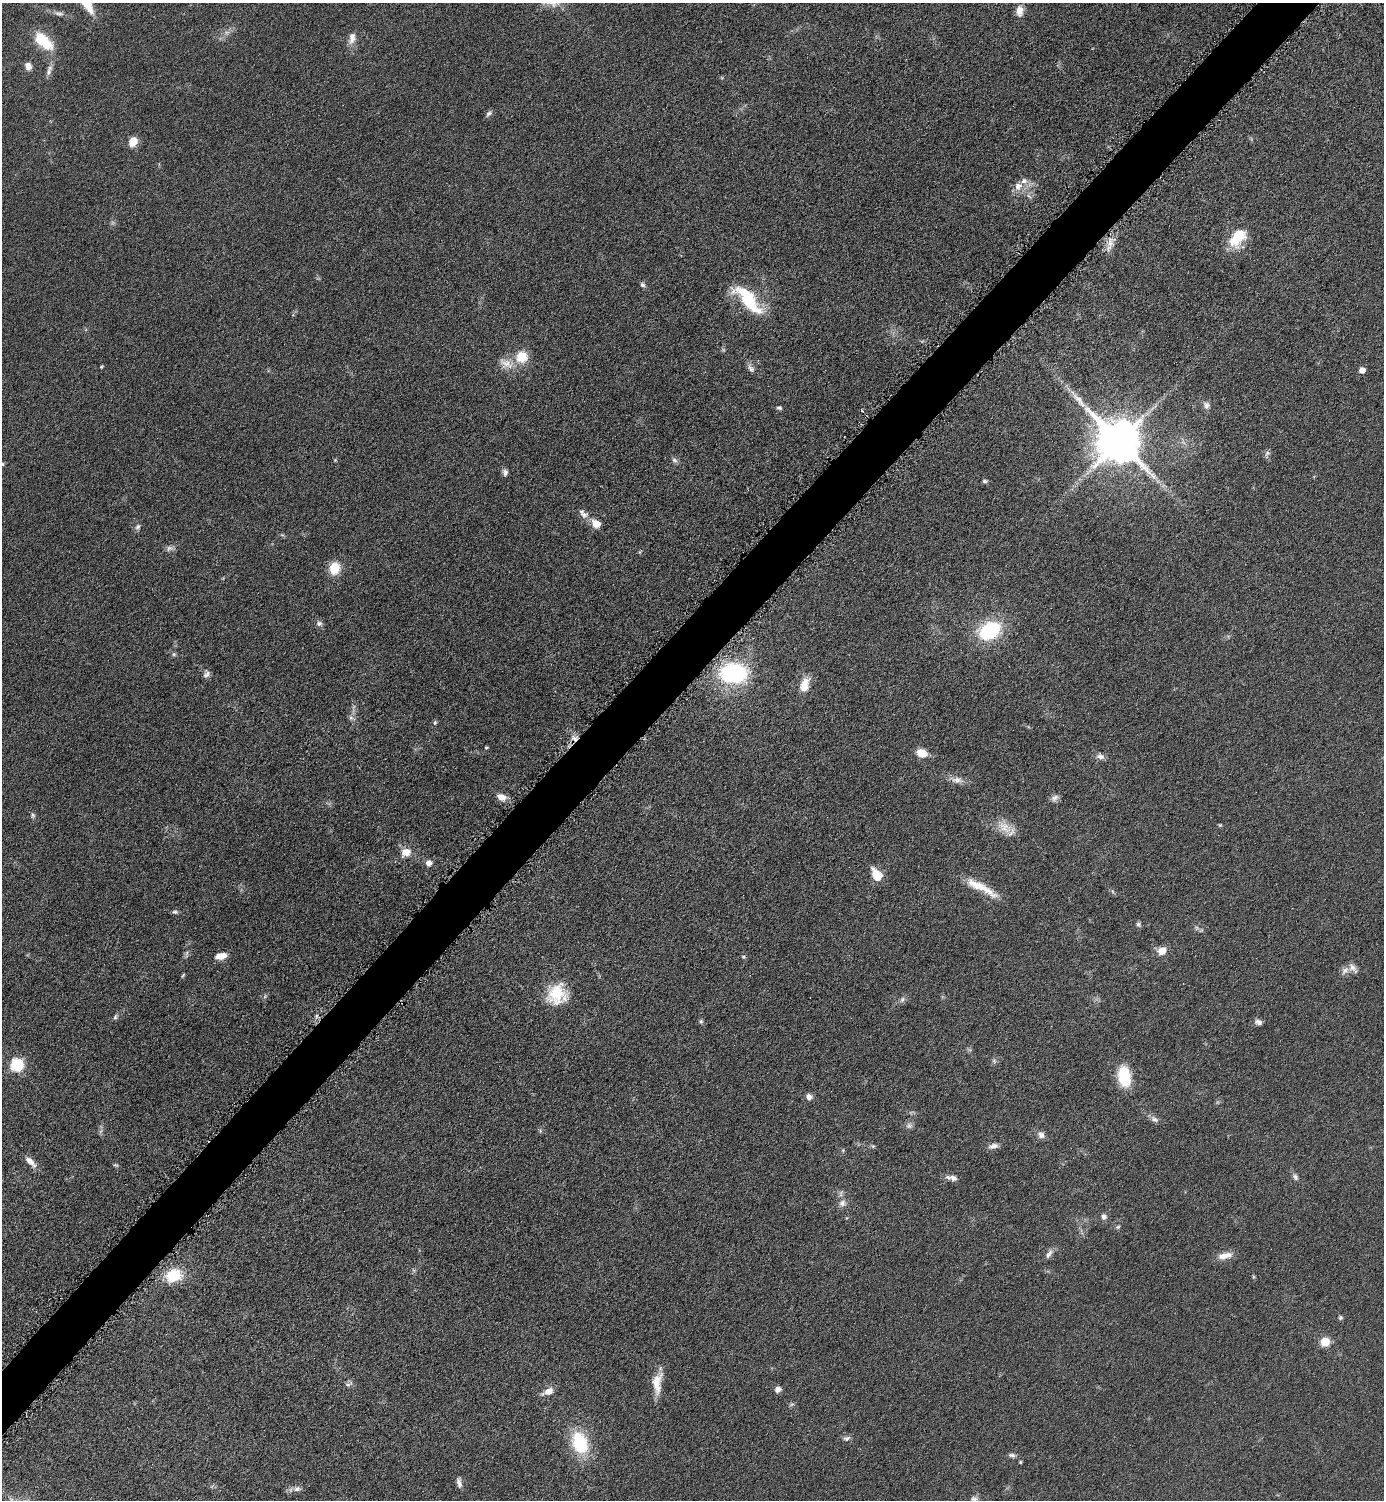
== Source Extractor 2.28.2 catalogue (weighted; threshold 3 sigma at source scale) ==
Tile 10 of 4 x 4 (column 2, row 3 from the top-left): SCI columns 1699-3080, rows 1513-3010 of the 6019 x 6019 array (HDU 1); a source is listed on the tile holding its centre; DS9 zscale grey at full resolution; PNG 1386 x 1502 px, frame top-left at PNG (2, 3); no overlay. Shown black and unused: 4% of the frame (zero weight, under 4 of 8 exposures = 1% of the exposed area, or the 3 px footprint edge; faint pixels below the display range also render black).
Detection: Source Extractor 2.28.2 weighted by HDU 2 'WHT'; one run over the whole footprint, this tile lists its part. Background 0.0761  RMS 0.0057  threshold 0.0234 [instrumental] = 3 sigma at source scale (4.09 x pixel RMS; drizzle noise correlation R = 1.36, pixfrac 0.8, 0.05/0.05 arcsec/px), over >= 5 px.
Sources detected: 107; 1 too faint to see at this stretch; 1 cosmic-ray / hot-pixel residue — not listed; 4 inside a brighter listed object's ellipse — not listed separately; the other 101 listed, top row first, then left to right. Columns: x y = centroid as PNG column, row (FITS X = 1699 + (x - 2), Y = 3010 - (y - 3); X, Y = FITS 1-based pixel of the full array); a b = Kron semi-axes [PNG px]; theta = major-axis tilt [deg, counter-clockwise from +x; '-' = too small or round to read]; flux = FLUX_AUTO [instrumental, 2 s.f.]
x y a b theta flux
1020 11 14 9 87 4.3
59 13 14 6 -8 2.3
352 38 17 9 77 4.2
43 41 27 13 -43 16
28 66 9 6 -70 3.4
49 72 12 7 79 2.4
489 114 10 6 39 1.4
133 142 11 8 64 6.8
1018 186 10 9 - 4.3
1029 196 9 3 -45 0.99
1238 237 25 15 48 15
1110 242 12 8 -78 4.1
643 285 8 6 -46 1.4
748 299 44 16 -48 28
522 357 14 14 - 11
506 363 24 10 -24 6.6
101 367 4 3 - 0.57
751 368 12 7 -55 2.2
1362 370 5 5 - 4.4
1079 400 32 8 -51 8.1
1206 405 10 9 - 2.4
779 408 7 5 -7 1
1119 442 13 12 - 2500
1267 453 9 6 41 1.4
335 460 4 4 - 0.52
674 460 8 5 -28 1.4
2 464 5 5 - 0.82
505 472 9 6 -89 1.7
985 481 6 4 -5 0.99
584 514 11 9 12 2.7
596 524 8 7 - 7
138 527 8 7 - 1.6
169 548 9 7 35 1.8
334 568 12 10 80 11
319 623 8 7 - 1.6
990 631 18 13 28 45
174 654 6 5 - 0.93
734 673 21 15 0 76
206 674 10 7 52 1.8
805 685 19 10 71 7.9
352 718 10 5 -22 1.4
435 722 7 5 74 0.92
486 747 4 4 - 0.55
922 753 10 7 -20 8.5
1100 756 11 7 -10 2.3
957 780 17 9 1 3.8
501 797 13 9 -22 3.8
1055 798 11 7 29 2.1
33 815 8 5 -87 1.2
1220 825 5 4 - 0.57
1005 827 22 14 -28 7.9
406 852 8 7 - 7.6
428 863 6 6 - 3.4
877 875 14 9 -61 9.4
977 885 34 11 -24 11
175 912 7 5 -9 1.1
1138 924 7 6 - 1.2
1162 951 9 7 41 6.6
187 954 11 4 89 1.3
221 956 12 7 9 5.5
743 957 5 4 - 0.74
1345 970 13 7 45 2.9
183 975 7 3 55 0.59
557 994 24 20 71 18
902 999 8 6 48 1.5
115 1017 8 5 71 0.97
701 1021 6 5 - 0.89
1258 1022 9 6 -23 2
994 1061 8 6 -69 1.1
16 1064 6 6 - 66
1124 1077 21 12 -80 19
809 1097 8 7 - 2.6
1155 1119 12 6 -32 2.1
909 1126 9 8 - 1.8
540 1131 6 4 73 0.73
1041 1135 10 8 -38 2.3
993 1146 13 7 14 2.6
843 1150 5 4 - 0.57
30 1162 19 7 -47 3.9
1295 1177 9 6 -58 1.6
953 1178 11 8 -21 2.5
842 1203 10 9 - 2.7
1104 1217 7 6 - 2
1118 1227 6 5 - 0.87
1049 1253 14 6 59 2.4
1225 1256 20 8 11 5.1
174 1275 21 16 20 16
1253 1276 6 3 -72 0.61
1340 1318 5 5 - 0.96
1325 1342 6 5 - 19
657 1383 27 10 88 9.3
349 1384 13 5 24 1.5
778 1389 7 7 - 2.4
548 1392 13 7 25 4.7
846 1438 9 7 6 1.6
580 1443 25 16 -71 29
1012 1455 10 5 -14 1.5
1020 1462 4 4 - 0.55
459 1483 13 6 -78 2.1
297 1489 10 7 8 2.2
974 1499 10 8 -9 2
Isophote crosses this tile's border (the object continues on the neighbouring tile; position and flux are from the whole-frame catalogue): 2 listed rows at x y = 2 464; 974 1499